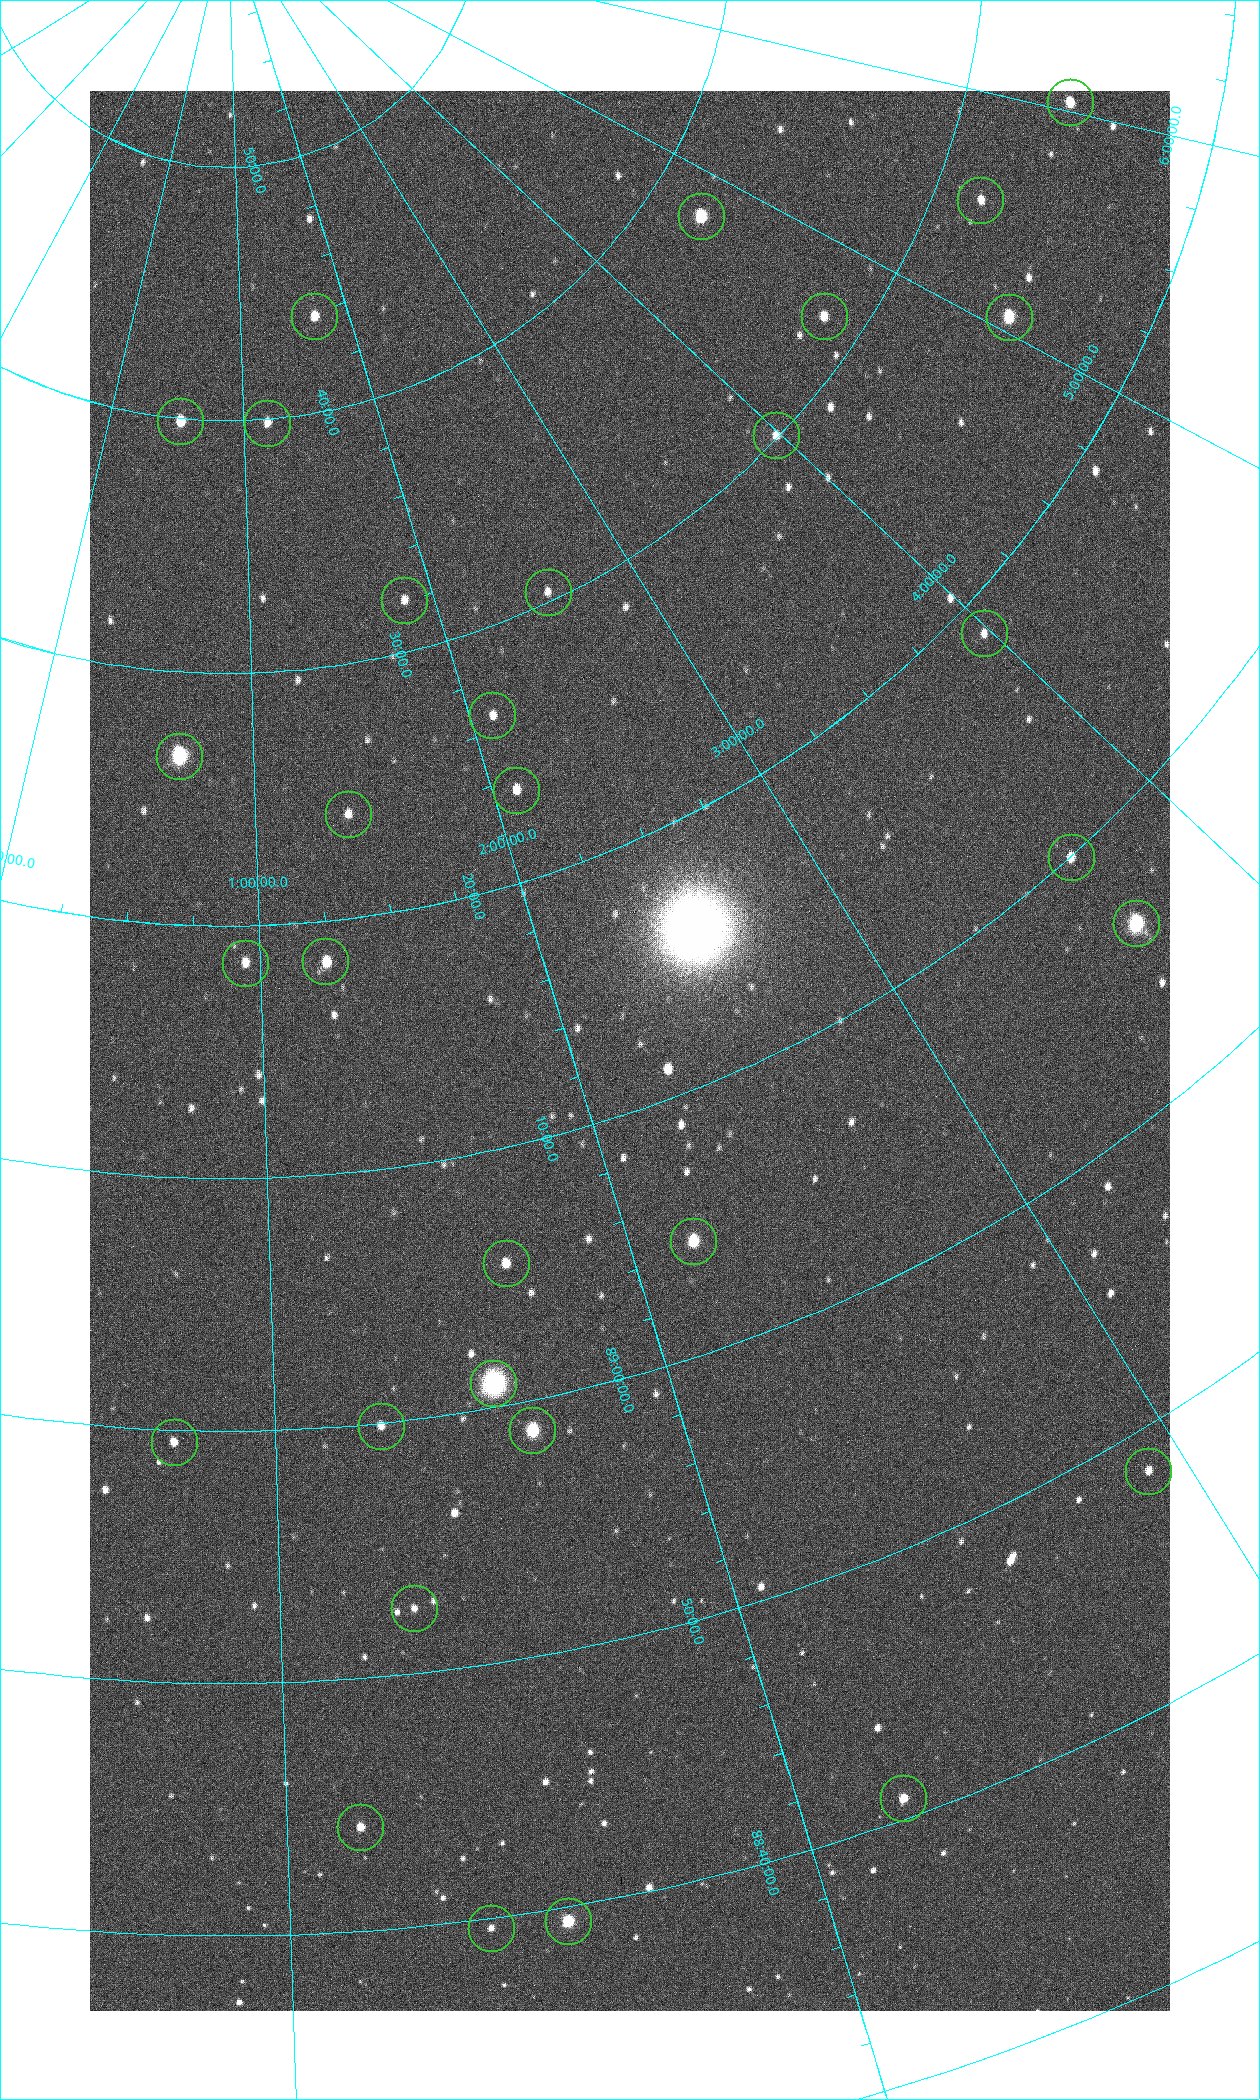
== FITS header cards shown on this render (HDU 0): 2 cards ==
NAXIS1  =                 1080 / length of data axis 1
NAXIS2  =                 1920 / length of data axis 2

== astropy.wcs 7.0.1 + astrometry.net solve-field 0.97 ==
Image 1080 x 1920 px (HDU 0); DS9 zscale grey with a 90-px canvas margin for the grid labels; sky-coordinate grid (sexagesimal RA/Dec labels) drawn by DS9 from the SOLVED WCS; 32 Tycho-2 reference stars matched to detected sources circled (green)
Header WCS: none
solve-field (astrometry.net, Tycho-2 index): SOLVED blind (the file carries no WCS)
Solved WCS: RA---TAN-SIP/DEC--TAN-SIP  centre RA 02:10:47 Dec +89:12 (32.70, +89.21 deg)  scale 2.37 arcsec/px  FOV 42.7' x 76.0'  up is +19 deg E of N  parity flipped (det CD > 0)
(file carries no celestial WCS; the grid is the blind solution)
Tycho-2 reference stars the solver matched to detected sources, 32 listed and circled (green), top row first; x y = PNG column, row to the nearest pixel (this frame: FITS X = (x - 90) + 1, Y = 1920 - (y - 91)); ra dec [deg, ICRS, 3 dp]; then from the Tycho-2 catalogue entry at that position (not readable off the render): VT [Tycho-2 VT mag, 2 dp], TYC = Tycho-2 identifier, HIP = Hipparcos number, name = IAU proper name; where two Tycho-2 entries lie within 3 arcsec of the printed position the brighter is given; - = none
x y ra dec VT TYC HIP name
1070 102 90.669 +89.431 10.31 4630-104-1 - -
980 200 82.420 +89.469 11.69 4629-103-1 - -
701 216 70.692 +89.630 9.34 4629-37-1 - -
314 316 25.399 +89.729 11.04 4627-64-1 - -
824 316 69.250 +89.526 11.02 4629-45-1 - -
1009 317 75.971 +89.421 9.41 4629-33-1 - -
180 421 7.906 +89.665 10.51 4627-6-1 - -
267 423 17.696 +89.664 11.87 4627-21-1 - -
776 435 59.681 +89.501 11.64 4628-48-1 - -
548 592 38.519 +89.506 12.22 4628-39-1 - -
404 600 27.685 +89.533 12.30 4627-91-1 - -
984 633 59.678 +89.312 11.93 4628-44-1 - -
492 715 31.518 +89.444 11.89 4628-72-1 - -
179 756 9.931 +89.444 8.22 4627-49-1 3128 -
516 790 31.476 +89.392 11.96 4628-239-1 - -
348 814 20.865 +89.402 11.76 4627-105-1 - -
1071 857 55.017 +89.166 11.19 4628-70-1 - -
1136 923 55.225 +89.105 8.15 4628-68-1 17195 -
325 961 18.559 +89.307 10.52 4627-75-1 - -
245 963 14.190 +89.309 11.36 4627-74-1 - -
693 1241 32.549 +89.073 9.84 4628-149-1 - -
506 1263 24.867 +89.092 10.76 4627-125-1 - -
493 1383 23.461 +89.016 6.47 4627-259-1 7283 -
381 1426 19.000 +88.998 11.53 4627-46-1 - -
532 1430 24.587 +88.980 9.00 4627-86-1 - -
174 1442 11.209 +88.992 11.71 4627-72-1 - -
1148 1471 43.819 +88.807 12.14 4628-98-1 - -
414 1608 19.495 +88.876 11.74 4627-109-1 - -
903 1798 32.945 +88.680 10.72 4628-99-1 - -
360 1827 17.187 +88.735 11.22 4627-80-1 - -
568 1921 22.838 +88.657 9.18 4627-37-1 - -
491 1928 20.674 +88.660 11.87 4627-100-1 - -